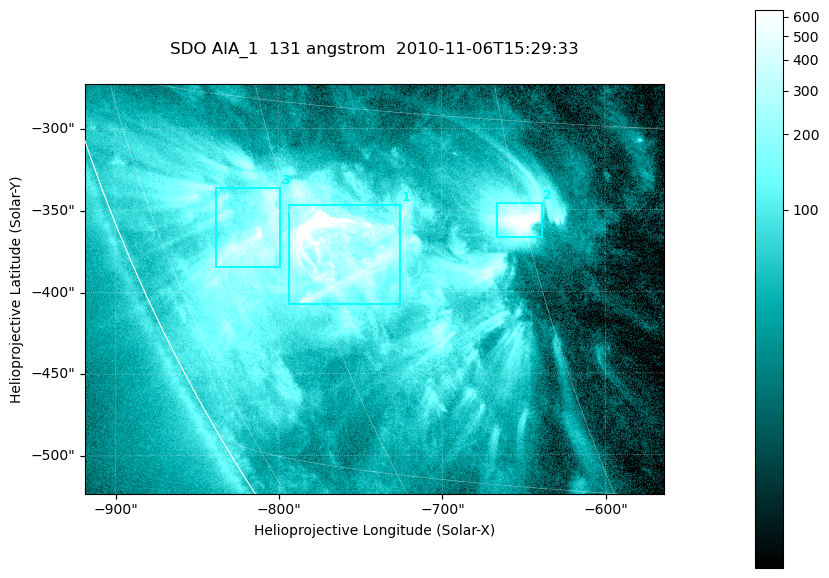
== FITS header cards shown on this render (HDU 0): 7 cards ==
TELESCOP= 'SDO     '           /
INSTRUME= 'AIA_1   '           /
WAVELNTH=                  131 /
WAVEUNIT= 'angstrom'           /
DATE-OBS= '2010-11-06T15:29:33.62' /
CTYPE1  = 'HPLN-TAN'           /
CTYPE2  = 'HPLT-TAN'           /

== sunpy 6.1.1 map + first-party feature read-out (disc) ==
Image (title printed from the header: SDO AIA_1  131 angstrom  2010-11-06T15:29:33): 590 x 417 px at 0.601 arcsec/px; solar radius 968 arcsec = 1612 px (partial field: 2.7% of the solar disc is inside the frame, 89% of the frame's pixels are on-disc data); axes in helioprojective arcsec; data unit not stated in the header (colour bar unlabelled)
Pointing: header CRPIX1/2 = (2045.07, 2040.72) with CRVAL1/2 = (0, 0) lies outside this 590 x 417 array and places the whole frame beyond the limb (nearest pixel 1.35 R_sun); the SolarSoft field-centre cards XCEN/YCEN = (-741.1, -398.2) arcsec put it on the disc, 766 arcsec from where CRPIX/CRVAL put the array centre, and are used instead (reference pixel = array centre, CRVAL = XCEN/YCEN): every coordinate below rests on XCEN/YCEN
Orientation: roll -0.139 deg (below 1 deg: not rotated)
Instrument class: DISC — disc imager (sunpy class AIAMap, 131 A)
Bright regions (active regions / flare kernels): reference = the on-disc median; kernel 5 px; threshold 5 sigma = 256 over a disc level ~51.4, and >= 1.15x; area >= 246 px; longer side >= 5 px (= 3 arcsec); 3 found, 3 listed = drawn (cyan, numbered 1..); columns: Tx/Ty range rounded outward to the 2 arcsec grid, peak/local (2 s.f.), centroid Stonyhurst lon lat
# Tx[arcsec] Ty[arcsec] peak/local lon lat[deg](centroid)
1 -794..-724 -408..-346 44 -57 -21
2 -666..-638 -368..-346 17 -45 -19
3 -840..-798 -386..-336 11 -63 -20
Off-limb structures (1.02-1.3 R_sun): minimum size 123 px: none found